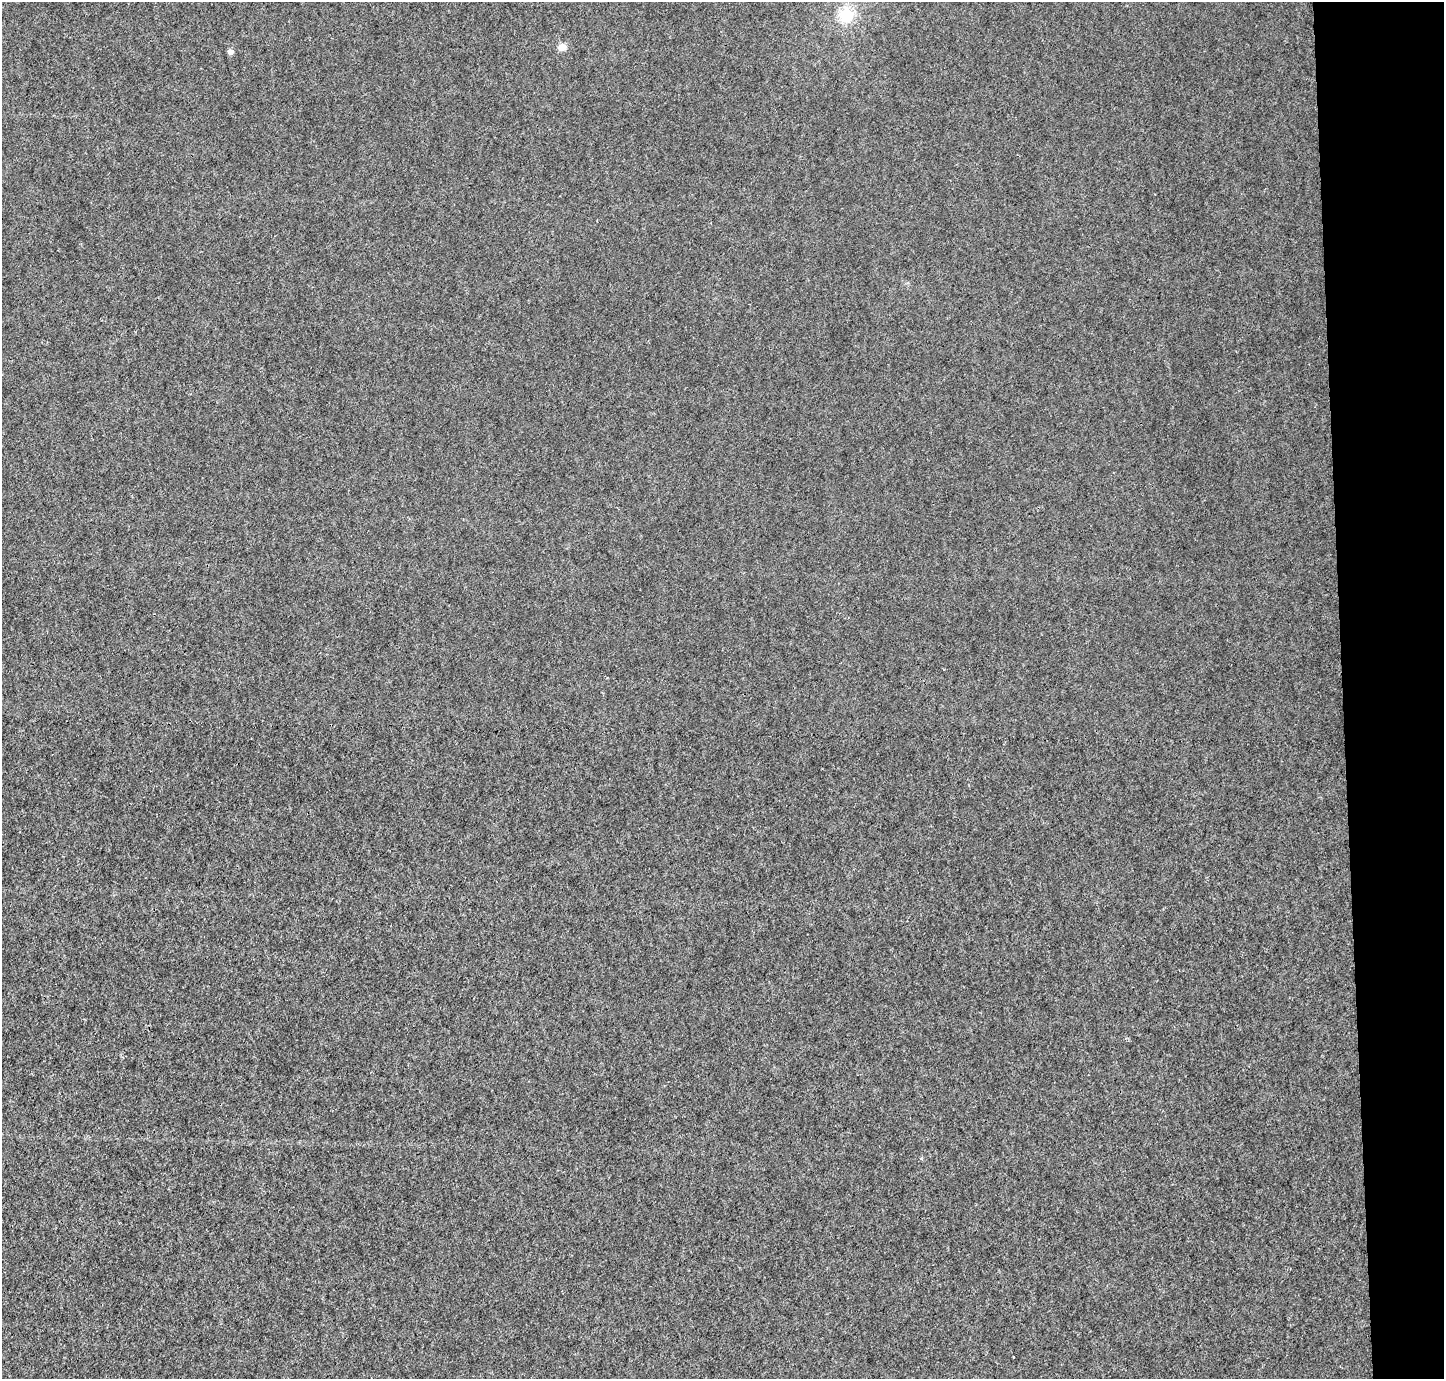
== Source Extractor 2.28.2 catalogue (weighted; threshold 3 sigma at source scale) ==
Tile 6 of 3 x 3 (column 3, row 2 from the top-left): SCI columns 2884-4325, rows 1461-2837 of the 4325 x 4301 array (HDU 1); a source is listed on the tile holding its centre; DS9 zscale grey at full resolution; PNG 1446 x 1381 px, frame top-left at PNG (2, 2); no overlay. Shown black and unused: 7% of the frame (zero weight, under 3 of 4 exposures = <1% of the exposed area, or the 3 px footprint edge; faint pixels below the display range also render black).
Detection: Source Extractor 2.28.2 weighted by HDU 2 'WHT'; one run over the whole footprint, this tile lists its part. Background 0.00223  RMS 0.0054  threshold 0.0242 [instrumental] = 3 sigma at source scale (4.5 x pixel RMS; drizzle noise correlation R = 1.50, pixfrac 1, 0.05/0.05 arcsec/px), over >= 5 px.
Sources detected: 3; all 3 listed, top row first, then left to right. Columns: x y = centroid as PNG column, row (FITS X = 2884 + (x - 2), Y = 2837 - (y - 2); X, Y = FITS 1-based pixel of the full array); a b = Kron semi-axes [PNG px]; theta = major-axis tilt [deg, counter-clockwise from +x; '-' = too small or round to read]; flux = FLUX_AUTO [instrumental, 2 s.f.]
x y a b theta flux
846 15 16 14 -89 16
562 47 5 4 - 13
230 52 4 4 - 4.9